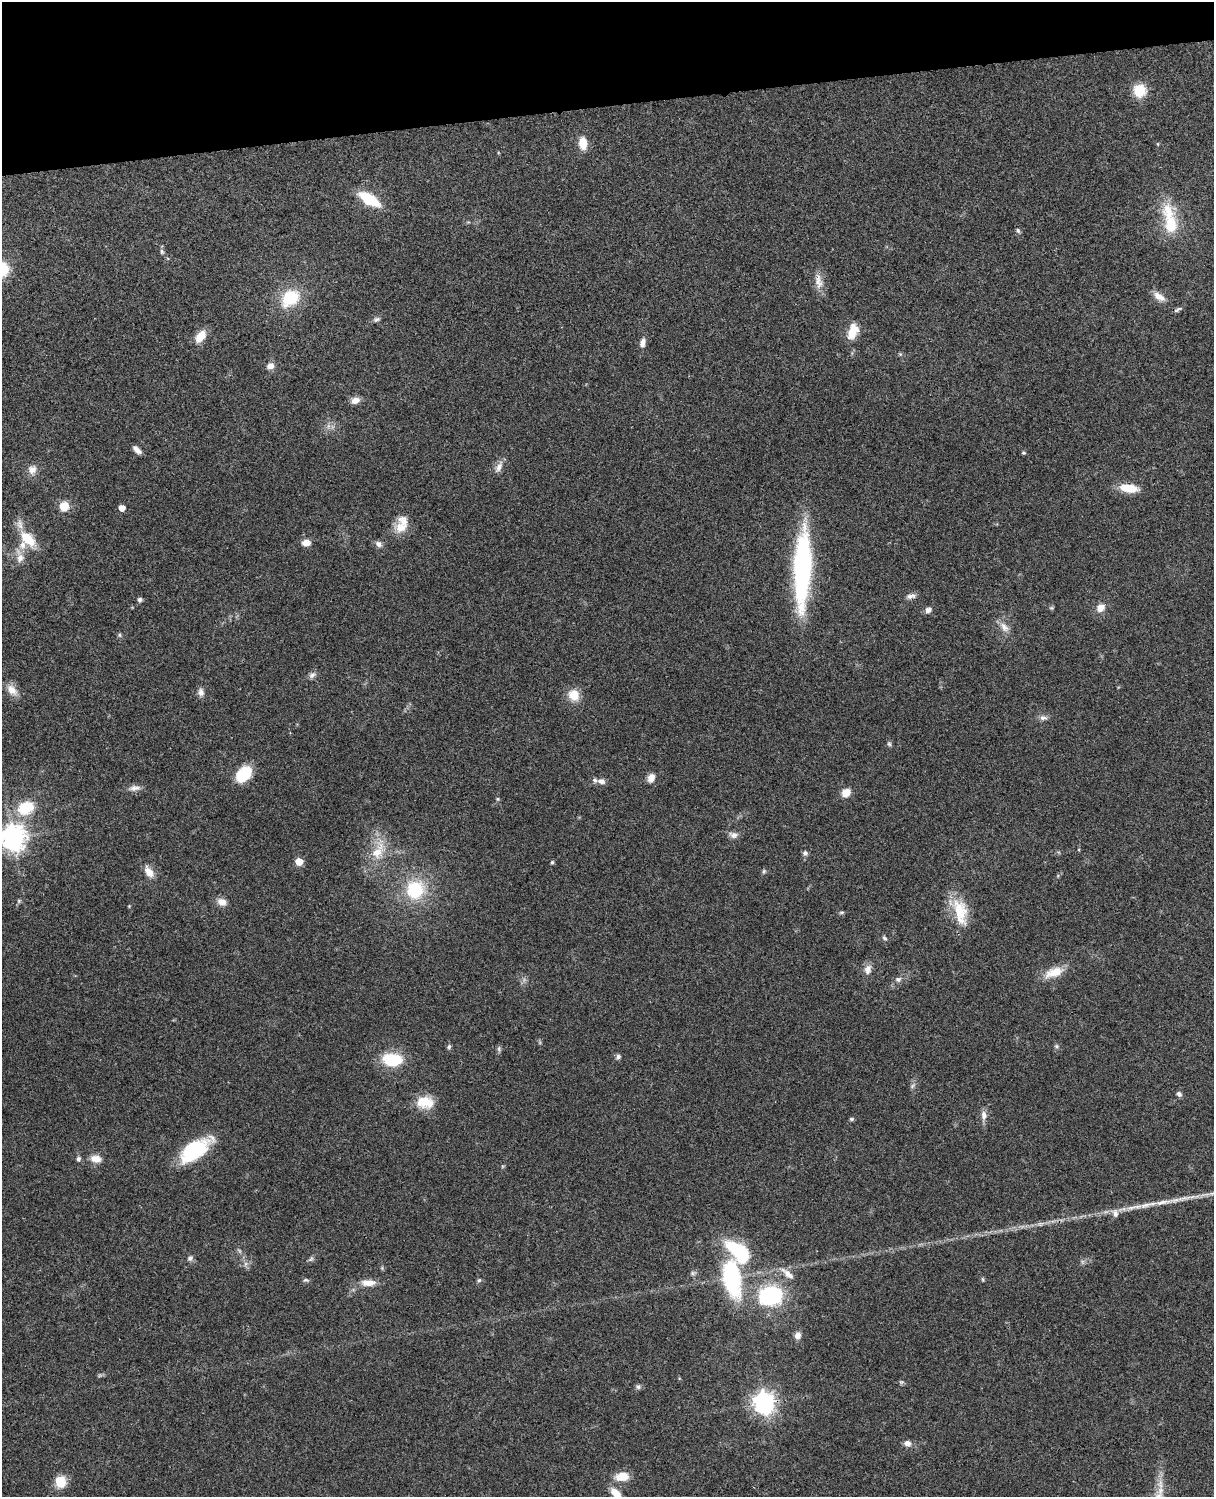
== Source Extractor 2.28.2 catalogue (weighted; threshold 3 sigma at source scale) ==
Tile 3 of 4 x 3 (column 3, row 1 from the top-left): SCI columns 2543-3754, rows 3155-4649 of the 5088 x 4926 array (HDU 1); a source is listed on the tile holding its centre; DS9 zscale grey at full resolution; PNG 1216 x 1499 px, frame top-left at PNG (2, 2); no overlay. Shown black and unused: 7% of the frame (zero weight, under 3 of 4 exposures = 6% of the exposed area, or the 3 px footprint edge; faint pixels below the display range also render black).
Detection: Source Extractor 2.28.2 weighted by HDU 2 'WHT'; one run over the whole footprint, this tile lists its part. Background 0.0793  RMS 0.0058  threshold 0.0261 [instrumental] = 3 sigma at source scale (4.5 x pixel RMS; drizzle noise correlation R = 1.50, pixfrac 1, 0.05/0.05 arcsec/px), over >= 5 px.
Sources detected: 113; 2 too faint to see at this stretch — not listed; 7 inside a brighter listed object's ellipse — not listed separately; the other 104 listed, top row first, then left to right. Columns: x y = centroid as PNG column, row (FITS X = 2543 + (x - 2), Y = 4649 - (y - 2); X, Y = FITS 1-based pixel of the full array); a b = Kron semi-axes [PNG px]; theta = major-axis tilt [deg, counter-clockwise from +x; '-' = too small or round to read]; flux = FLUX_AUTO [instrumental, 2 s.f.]
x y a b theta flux
1140 90 12 12 - 15
583 143 12 8 -85 9.8
1158 144 6 3 -71 0.5
369 199 21 9 -31 25
1168 212 28 21 -82 19
1018 230 7 5 -49 1.2
162 252 8 5 -75 1.3
2 269 15 14 - 19
818 281 23 10 -82 6.4
1159 297 18 9 -35 5.1
290 298 21 15 41 27
1178 309 12 4 25 1.4
377 319 10 6 22 1.7
853 331 17 10 70 11
200 336 13 8 52 9.7
643 343 11 6 78 3.4
900 354 6 4 -44 0.8
270 366 9 7 23 3.7
355 400 10 7 25 4.4
328 426 7 5 90 1.8
137 450 10 5 -42 3.2
1023 453 5 4 - 0.84
499 467 16 7 63 4
32 469 11 10 - 4.7
1129 488 19 8 -8 14
64 506 10 10 - 8.3
122 508 5 4 - 6.7
401 527 18 17 - 8.9
27 539 23 11 -46 16
306 543 9 7 5 5.2
379 544 10 7 -35 2.4
20 556 23 10 -77 6.5
802 568 81 16 88 110
911 596 14 6 11 2.7
140 600 6 5 - 1.6
1051 608 6 5 - 0.84
1100 608 10 9 - 5.2
928 610 8 7 - 2.6
1004 627 17 9 -45 5
119 635 6 5 - 0.91
312 675 11 7 36 2.2
12 690 17 10 -47 6.4
201 692 10 8 -85 3
574 695 12 11 - 10
1043 718 11 7 -8 2.5
889 744 8 5 -56 1.1
243 774 15 10 47 30
651 778 10 8 68 4.7
601 781 9 7 -11 2.8
134 788 17 7 7 3.5
846 793 8 7 - 7.7
498 799 5 4 - 0.75
26 808 19 14 23 22
733 835 13 8 -11 2.9
13 838 8 8 - 640
379 850 36 17 68 18
805 853 7 7 - 1.6
299 861 5 5 - 13
552 862 4 4 - 1
764 871 7 5 74 1.1
149 872 16 9 -55 5.6
415 890 23 22 - 33
19 901 6 5 - 0.98
222 902 11 9 -19 4.5
129 906 4 4 - 0.47
960 911 36 17 -69 20
841 912 8 4 1 0.93
884 938 8 5 -51 1.1
868 969 14 10 75 3.9
1054 972 27 12 19 11
898 979 8 7 - 2.1
1057 1046 7 6 - 1.2
449 1047 7 6 - 1.2
499 1049 9 5 -82 1.2
618 1057 8 6 65 1.6
392 1060 22 14 -3 24
913 1086 10 5 49 1.6
1179 1094 7 6 - 1.7
425 1102 22 15 -3 13
984 1115 14 7 88 3.7
852 1119 6 4 2 0.97
194 1150 33 15 34 44
78 1159 7 5 87 1.6
96 1159 14 9 -12 5.5
1147 1205 37 7 13 11
239 1250 9 4 -48 1.3
190 1258 8 7 - 1.8
382 1268 5 5 - 0.78
693 1273 9 7 16 1.5
787 1273 23 8 -39 5.5
732 1278 50 21 -80 61
983 1279 7 3 -81 0.69
306 1280 9 5 -7 1.2
479 1280 6 5 - 0.95
368 1283 19 8 -1 6.6
771 1295 16 13 8 79
798 1335 9 8 - 3.1
901 1382 7 6 - 1
638 1387 8 7 - 1.5
764 1403 8 7 - 420
907 1443 8 7 - 3.3
622 1476 20 12 5 8.5
60 1482 12 11 - 11
616 1494 16 8 -49 7.9
Isophote crosses this tile's border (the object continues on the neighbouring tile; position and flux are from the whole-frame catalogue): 3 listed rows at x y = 2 269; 13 838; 616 1494